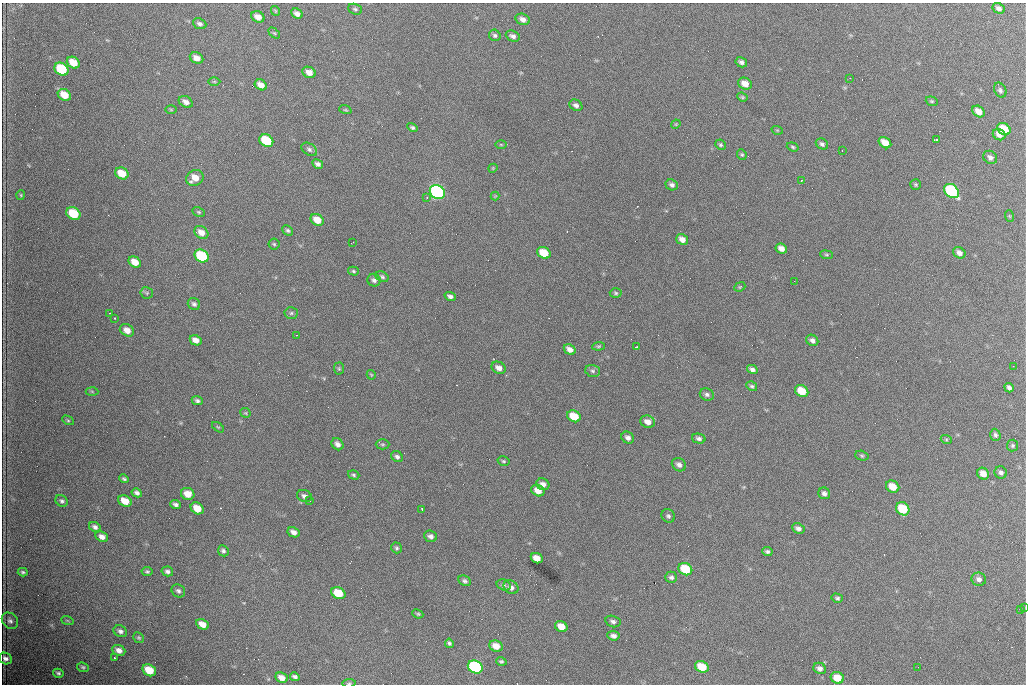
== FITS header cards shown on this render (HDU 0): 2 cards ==
NAXIS1  =                 1024 /fastest changing axis
NAXIS2  =                  682 /next to fastest changing axis

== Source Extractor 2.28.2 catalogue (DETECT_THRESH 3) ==
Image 1024 x 682 px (HDU 0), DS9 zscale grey, 1 PNG px = 1 image px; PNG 1028 x 686 px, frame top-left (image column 1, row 682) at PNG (2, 3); each listed source drawn as its Kron ellipse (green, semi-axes under 4 px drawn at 4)
Background 3550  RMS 39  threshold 117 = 3 sigma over >= 5 px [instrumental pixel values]
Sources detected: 186; all 186 listed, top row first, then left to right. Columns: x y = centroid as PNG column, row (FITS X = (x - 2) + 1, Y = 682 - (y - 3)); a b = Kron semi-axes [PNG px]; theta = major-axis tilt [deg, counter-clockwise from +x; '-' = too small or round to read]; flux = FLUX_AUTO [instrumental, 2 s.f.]
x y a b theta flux
999 8 6 5 - 9800
355 9 7 5 -19 4900
275 11 5 3 - 2700
297 14 6 4 -28 12000
258 17 7 5 -27 19000
523 19 7 5 -22 14000
200 24 7 5 -23 7000
274 33 6 4 -44 3500
495 35 6 5 - 5800
513 36 7 5 -24 9200
197 58 7 5 -25 19000
741 62 6 5 - 8200
73 63 7 5 -35 40000
61 69 7 6 - 150000
309 72 7 5 -24 20000
850 78 2 2 - 1000
214 82 6 4 0 3300
745 84 7 5 -27 22000
261 85 6 5 - 20000
1000 90 8 5 -62 6300
64 95 7 5 -32 42000
742 97 5 4 - 3300
932 101 6 4 -20 3600
186 102 7 5 -29 13000
576 105 7 5 -32 9100
171 110 6 4 -1 3000
345 110 6 4 -19 3000
978 111 7 5 -40 23000
676 124 5 3 - 2300
412 128 5 4 - 4700
1004 129 7 5 -37 65000
777 130 5 3 - 2600
999 135 7 5 -28 14000
937 139 3 3 - 4600
266 141 7 6 - 120000
885 143 7 5 -34 31000
822 144 6 5 - 6700
501 145 6 4 -1 3500
721 145 5 5 - 3900
793 147 6 4 -20 4000
309 149 8 6 -33 7000
842 151 2 2 - 1400
742 154 5 5 - 3800
990 157 7 6 - 9900
318 164 6 4 -28 8200
493 168 5 3 - 2400
122 173 7 5 -28 50000
195 178 9 7 30 32000
801 180 3 3 - 2000
915 184 5 5 - 3600
672 185 6 5 - 8400
951 191 8 6 -39 280000
437 192 8 6 -35 630000
21 195 5 3 - 2500
495 196 4 4 - 2600
427 197 4 3 - 5000
199 212 7 4 -27 3700
73 214 7 6 - 100000
1009 216 6 3 -70 2500
317 220 7 5 -29 32000
288 230 6 4 -43 4900
201 232 7 6 - 20000
682 239 6 5 - 17000
352 242 3 2 - 1900
274 244 5 5 - 4100
781 248 6 5 - 15000
544 253 7 5 -29 63000
959 253 7 5 -35 12000
827 255 6 4 -6 3600
202 256 7 6 - 180000
135 262 6 5 - 31000
353 271 5 4 - 3400
382 277 7 5 -28 5000
374 280 6 6 - 7900
794 281 2 2 - 1600
740 287 6 4 22 3300
147 293 6 5 - 4200
616 293 6 4 -3 3900
450 296 6 4 -18 8300
194 304 6 6 - 7100
109 313 2 2 - 2000
291 313 7 5 4 5200
115 318 3 2 - 2800
127 330 7 6 - 21000
297 335 2 2 - 1500
196 340 6 5 - 18000
812 340 6 5 - 9400
599 346 6 4 6 3500
636 347 3 2 - 1600
570 349 6 4 -31 15000
1013 366 2 2 - 8300
499 368 7 5 -27 15000
339 369 6 5 - 3700
752 369 5 4 - 8600
593 371 8 5 -16 6200
371 375 5 4 - 2800
752 386 5 4 - 4800
1009 388 5 4 - 7900
92 391 6 4 -3 3000
802 391 7 5 -31 57000
707 394 7 6 - 7400
197 401 6 4 -24 6000
245 413 5 4 - 3300
574 416 7 5 -29 58000
68 420 6 4 -28 3300
648 422 7 6 - 18000
218 427 7 3 -36 3200
995 435 6 5 - 6000
628 438 6 5 - 9500
699 439 7 5 -13 7400
946 439 5 3 - 3100
338 444 6 5 - 11000
382 444 7 5 0 4000
1013 445 6 5 - 4500
862 456 7 4 -17 4000
397 457 6 5 - 7600
503 461 6 4 -15 4000
679 465 7 6 - 9800
1001 473 6 6 - 8000
983 474 6 5 - 24000
354 475 6 4 -18 4500
124 479 5 3 - 4700
543 484 6 5 - 14000
893 487 7 5 -32 39000
538 490 7 5 -30 25000
137 493 5 4 - 8300
824 493 6 5 - 8000
188 494 7 6 - 27000
304 496 7 6 - 8600
310 500 2 2 - 2200
62 501 6 5 - 6500
125 501 7 5 -28 37000
176 505 5 4 - 7800
197 508 7 5 -36 37000
422 509 3 2 - 2500
903 509 7 6 - 95000
668 516 7 6 - 6300
95 527 6 4 -31 8400
798 528 6 5 - 9500
294 532 6 5 - 13000
430 536 7 5 -19 9600
102 537 6 4 -25 13000
397 548 5 5 - 4500
223 551 6 5 - 6500
767 552 5 4 - 6000
537 558 6 5 - 27000
685 569 7 6 - 88000
147 571 5 4 - 4500
167 571 6 5 - 7700
23 572 5 4 - 4600
671 577 6 5 - 7100
979 579 7 6 - 11000
465 581 7 5 -27 6400
504 585 7 5 -17 6000
511 587 8 6 -34 12000
178 591 7 6 - 7200
338 593 7 5 -26 63000
837 598 6 4 -15 5300
1024 608 3 2 - 5500
1020 609 2 2 - 2000
418 614 5 4 - 3500
67 620 6 4 -19 3200
10 621 9 7 -44 9900
613 621 8 5 -14 8600
202 624 7 5 -27 23000
561 627 6 5 - 30000
120 631 7 5 -28 8600
613 636 6 4 -6 9700
139 638 6 5 - 4500
449 643 5 4 - 4600
496 646 7 5 -23 27000
119 650 7 5 -23 16000
5 658 6 5 - 11000
115 658 4 2 - 3300
501 661 5 4 - 4500
83 667 6 4 -19 4600
475 667 8 6 -27 310000
702 667 7 5 -24 60000
918 667 2 2 - 1200
820 668 6 5 - 11000
149 670 7 5 -31 61000
58 673 5 4 - 5000
295 677 5 4 - 6900
282 678 6 5 - 18000
837 678 7 5 -22 46000
349 683 7 4 8 4100
At the frame edge (FLAGS 8, measured only in part): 2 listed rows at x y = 1024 608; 349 683